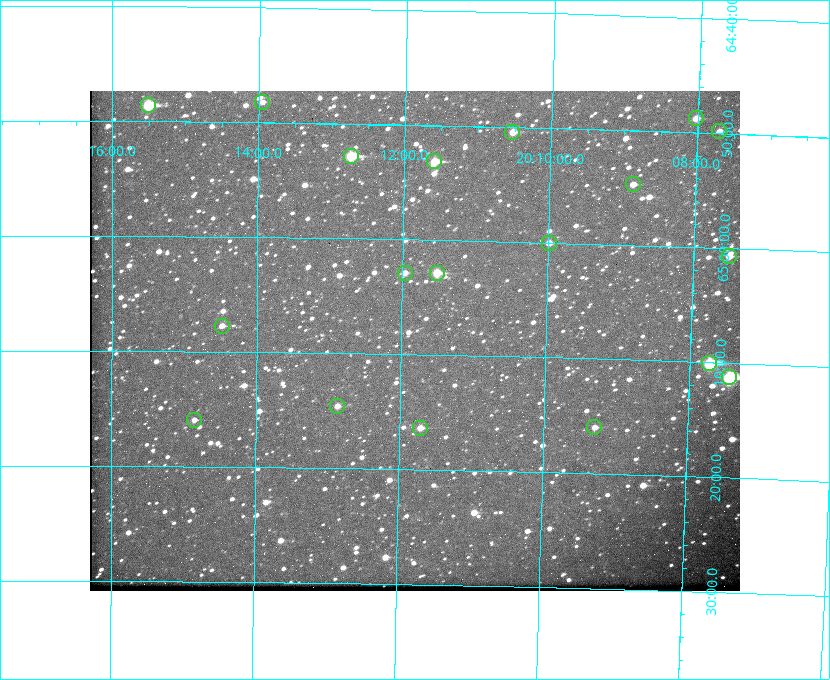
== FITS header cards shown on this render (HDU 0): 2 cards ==
NAXIS1  =                  650
NAXIS2  =                  500

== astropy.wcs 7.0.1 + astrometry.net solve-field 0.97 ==
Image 650 x 500 px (HDU 0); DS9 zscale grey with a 90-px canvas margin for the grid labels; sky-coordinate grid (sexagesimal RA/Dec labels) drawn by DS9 from the SOLVED WCS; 19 Tycho-2 reference stars matched to detected sources circled (green)
Header WCS: none
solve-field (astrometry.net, Tycho-2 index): SOLVED blind (the file carries no WCS)
Solved WCS: RA---TAN-SIP/DEC--TAN-SIP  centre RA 20:11:49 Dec +65:09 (302.95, +65.15 deg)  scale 5.23 arcsec/px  FOV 56.7' x 43.6'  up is +179 deg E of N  parity flipped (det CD > 0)
(file carries no celestial WCS; the grid is the blind solution)
Tycho-2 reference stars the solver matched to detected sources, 19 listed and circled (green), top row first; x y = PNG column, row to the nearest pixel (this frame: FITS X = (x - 90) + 1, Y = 500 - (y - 91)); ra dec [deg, ICRS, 3 dp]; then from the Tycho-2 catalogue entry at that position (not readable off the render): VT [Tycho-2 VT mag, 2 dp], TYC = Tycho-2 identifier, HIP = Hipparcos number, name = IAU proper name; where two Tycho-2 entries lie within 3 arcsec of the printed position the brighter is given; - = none
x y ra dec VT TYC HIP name
262 102 303.488 +64.804 11.29 4240-68-1 - -
148 105 303.878 +64.810 8.93 4240-794-1 - -
696 118 302.008 +64.813 10.38 4240-809-1 - -
719 131 301.927 +64.830 11.16 4240-869-1 - -
512 132 302.633 +64.841 10.69 4240-985-1 - -
351 156 303.184 +64.880 9.02 4240-488-1 - -
434 161 302.897 +64.886 9.40 4240-717-1 - -
633 184 302.216 +64.912 11.03 4240-1279-1 - -
549 243 302.498 +65.000 11.22 4240-149-1 - -
729 256 301.878 +65.011 10.80 4240-59-1 - -
405 273 302.992 +65.048 11.44 4240-88-1 - -
437 273 302.882 +65.048 10.25 4240-98-1 - -
222 326 303.620 +65.129 11.18 4240-34-1 - -
709 363 301.932 +65.168 8.01 4240-866-1 99147 -
729 377 301.862 +65.188 7.70 4240-604-1 99125 -
337 406 303.217 +65.244 11.17 4240-236-1 - -
194 420 303.713 +65.266 11.45 4240-564-1 - -
594 427 302.323 +65.266 11.19 4240-188-1 - -
420 428 302.928 +65.273 10.74 4240-760-1 - -